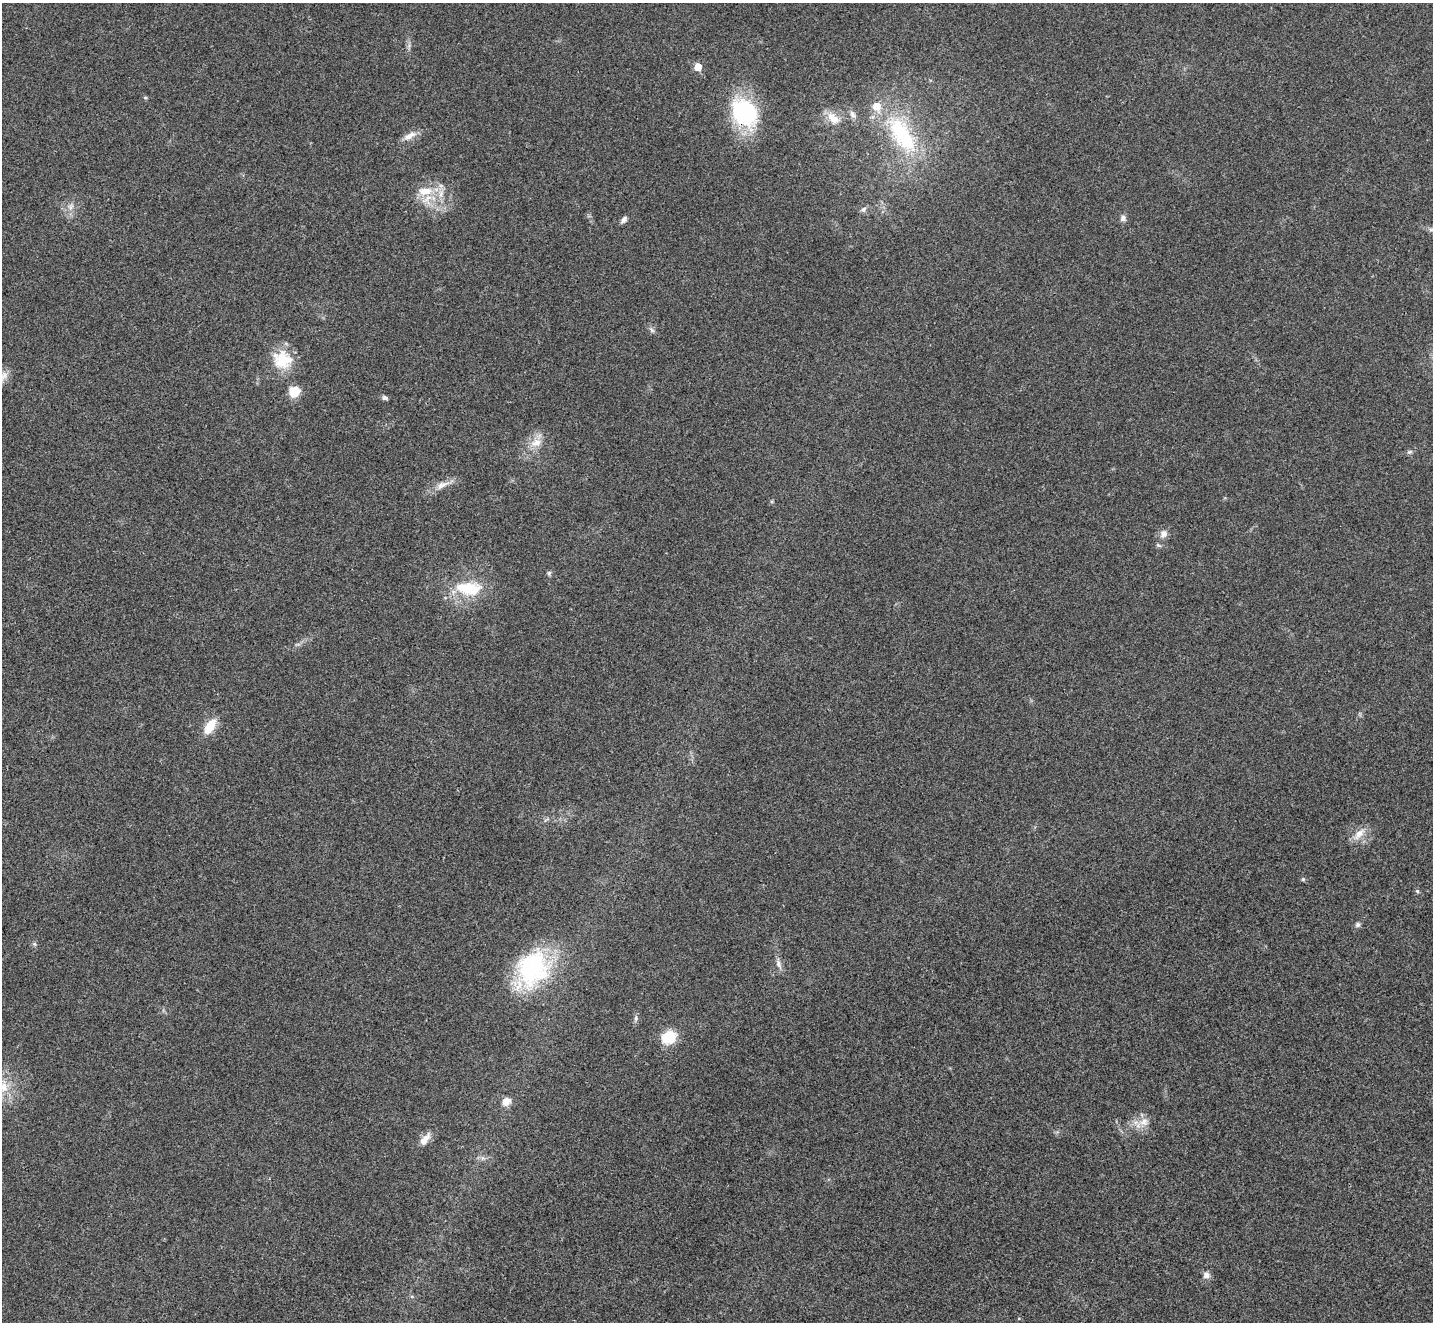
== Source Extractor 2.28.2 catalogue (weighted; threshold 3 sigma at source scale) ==
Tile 7 of 4 x 4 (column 3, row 2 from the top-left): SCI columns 2870-4300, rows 2929-4248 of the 5735 x 5724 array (HDU 1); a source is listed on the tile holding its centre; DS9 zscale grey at full resolution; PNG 1435 x 1324 px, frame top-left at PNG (2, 3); no overlay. Shown black and unused: <1% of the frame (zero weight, under 3 of 4 exposures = <1% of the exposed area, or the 3 px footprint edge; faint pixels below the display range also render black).
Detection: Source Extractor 2.28.2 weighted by HDU 2 'WHT'; one run over the whole footprint, this tile lists its part. Background 0.0205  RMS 0.0043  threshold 0.0191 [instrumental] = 3 sigma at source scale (4.5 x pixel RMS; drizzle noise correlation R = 1.50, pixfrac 1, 0.05/0.05 arcsec/px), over >= 5 px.
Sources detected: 39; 1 inside a brighter listed object's ellipse — not listed separately; the other 38 listed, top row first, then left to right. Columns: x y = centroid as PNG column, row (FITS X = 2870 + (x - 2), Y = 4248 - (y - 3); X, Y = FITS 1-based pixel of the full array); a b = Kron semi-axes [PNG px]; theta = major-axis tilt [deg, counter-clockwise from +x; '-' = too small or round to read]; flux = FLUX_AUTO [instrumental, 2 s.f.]
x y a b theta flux
698 67 5 5 - 7.1
744 112 25 20 -46 51
853 115 12 7 -53 1.9
833 118 20 11 -43 5.4
902 134 61 25 -57 39
409 136 19 8 29 3.4
425 191 22 11 2 8.5
71 207 9 7 72 1.8
863 209 8 6 30 1.3
1123 218 8 7 - 1.5
624 220 9 6 52 1.5
1432 230 11 4 5 1.4
652 330 7 6 - 1
282 360 24 21 -26 14
3 376 18 8 48 3.2
294 392 12 11 - 6.6
385 398 7 5 -13 1.2
536 443 16 11 19 4.9
1410 452 8 4 19 0.81
442 485 21 8 26 4.1
1164 534 11 9 54 2.5
1158 545 8 5 -19 0.83
549 573 6 5 - 0.77
468 588 36 17 -5 18
210 726 16 9 58 9.1
1359 834 21 9 45 4.4
1303 879 5 5 - 0.58
1417 891 5 5 - 0.62
1358 925 7 6 - 1.1
778 964 14 6 -67 2
532 969 47 37 68 48
636 1018 9 5 84 1.1
669 1037 14 12 27 12
4 1087 16 11 -79 6.8
506 1101 10 9 - 3.6
1144 1122 13 12 - 4.4
425 1139 20 8 53 3.7
1206 1275 9 8 - 2
Overlapping masked pixels (flux is a lower limit): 1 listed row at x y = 744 112
Isophote crosses this tile's border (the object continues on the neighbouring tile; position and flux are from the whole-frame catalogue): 3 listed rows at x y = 1432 230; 3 376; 4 1087